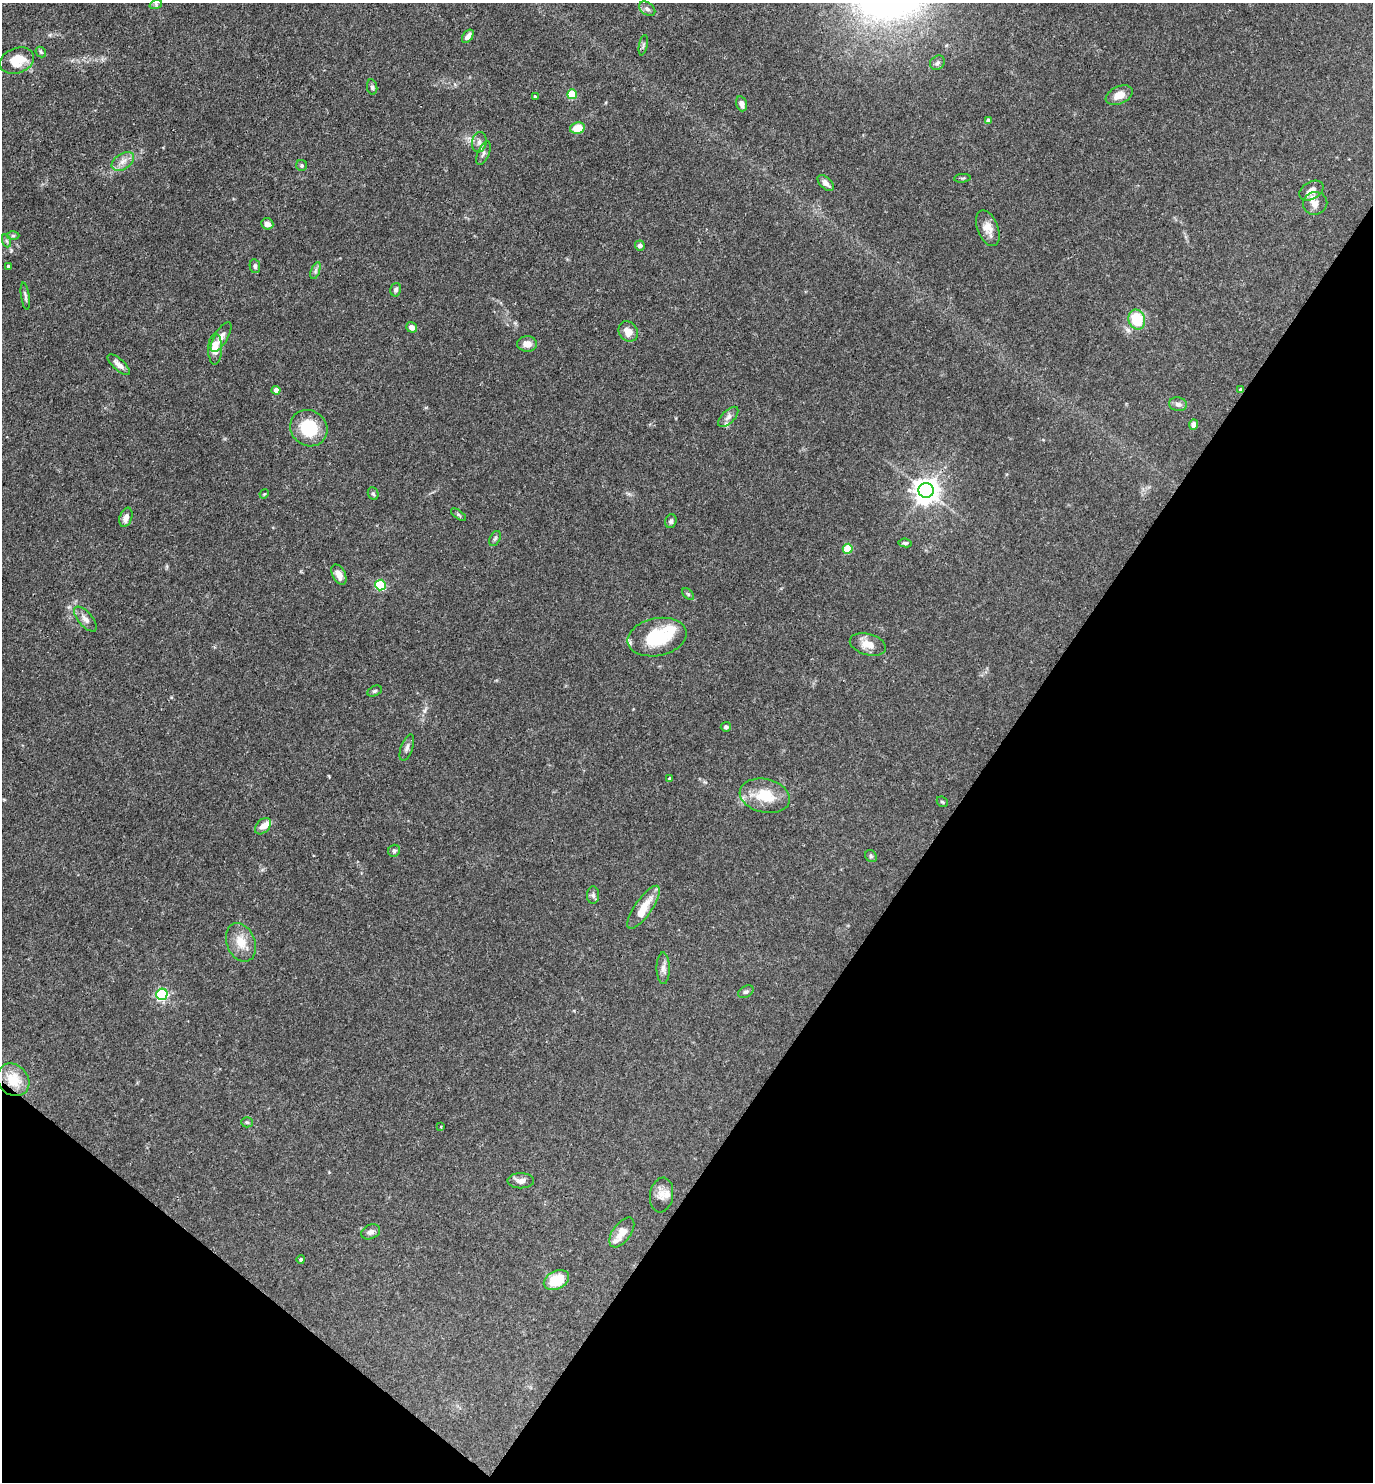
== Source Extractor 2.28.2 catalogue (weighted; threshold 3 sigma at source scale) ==
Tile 15 of 4 x 4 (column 3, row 4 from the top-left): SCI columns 2891-4261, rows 1-1480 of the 5923 x 5919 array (HDU 1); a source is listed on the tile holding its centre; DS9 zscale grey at full resolution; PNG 1375 x 1484 px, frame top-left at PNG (2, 3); each listed source drawn as its Kron ellipse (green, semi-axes under 4 px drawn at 4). Shown black and unused: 33% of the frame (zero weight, under 3 of 4 exposures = <1% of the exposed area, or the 3 px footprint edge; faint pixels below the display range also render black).
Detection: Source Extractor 2.28.2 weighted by HDU 2 'WHT'; one run over the whole footprint, this tile lists its part. Background 0.112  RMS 0.0043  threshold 0.0194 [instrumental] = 3 sigma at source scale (4.5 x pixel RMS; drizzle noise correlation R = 1.50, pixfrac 1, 0.05/0.05 arcsec/px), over >= 5 px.
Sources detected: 91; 1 inside a brighter object's white glare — neither listed nor drawn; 6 inside a brighter listed object's ellipse — not listed separately; the other 84 listed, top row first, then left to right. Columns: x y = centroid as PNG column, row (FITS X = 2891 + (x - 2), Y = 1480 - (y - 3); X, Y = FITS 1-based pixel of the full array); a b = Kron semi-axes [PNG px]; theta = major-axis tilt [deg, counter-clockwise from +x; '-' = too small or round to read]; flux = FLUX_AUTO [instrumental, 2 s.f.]
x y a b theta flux
156 4 6 4 18 0.66
647 9 9 6 -37 1.4
468 36 7 5 54 1.8
643 45 10 3 79 0.74
41 52 6 4 -48 0.61
17 61 17 12 21 11
937 63 8 6 43 1.3
372 87 8 5 -80 0.85
572 94 5 5 - 15
1119 95 14 8 25 4.9
535 97 3 3 - 0.67
742 104 8 5 -73 2.3
988 120 4 4 - 2
577 128 7 5 12 7.5
479 142 10 7 82 2
483 153 12 6 67 1.6
123 161 12 7 32 2.8
302 165 5 5 - 0.71
962 178 8 3 5 0.56
826 183 10 5 -45 2
1311 191 13 8 30 3.3
1315 203 12 11 - 3.4
267 224 6 5 - 1.9
988 228 19 10 -69 4.8
13 236 6 4 1 0.59
7 241 7 4 -70 0.65
640 246 5 5 - 1.4
8 266 3 3 - 0.48
255 266 7 5 -81 0.94
315 271 9 4 71 0.94
396 290 7 5 77 1.1
25 296 14 4 -81 1.1
1137 319 10 8 -70 16
412 327 6 5 - 2.2
628 331 11 9 -50 4
221 337 17 6 59 2.9
527 344 10 8 -1 3.1
215 349 15 7 89 6.3
119 365 14 5 -42 2.4
1240 389 3 3 - 0.52
276 390 4 4 - 3.4
1178 404 9 6 -10 1.5
728 417 13 6 45 1.9
1193 425 5 4 - 2
309 428 19 17 -38 19
926 490 7 7 - 430
264 494 5 4 - 0.44
373 494 7 5 -67 0.72
458 515 9 4 -35 0.66
126 517 10 6 71 2.2
671 521 7 5 71 0.96
495 538 8 5 62 0.85
905 543 7 4 -6 0.84
848 549 5 5 - 18
339 575 11 6 -62 3.1
381 585 5 5 - 31
688 594 7 4 -44 0.67
85 619 15 7 -49 2.4
657 637 30 19 11 22
868 644 18 10 -16 5.3
375 691 7 5 26 0.75
726 727 5 5 - 0.99
407 748 14 6 70 1.6
669 778 4 3 - 0.54
765 796 25 17 -13 12
942 802 6 4 -42 0.56
263 826 9 6 47 3.4
394 851 6 5 - 0.81
871 856 6 5 - 0.82
593 895 9 6 -89 1.1
644 907 25 8 55 7.9
241 942 20 14 -68 7
663 968 16 6 -90 2.3
746 992 8 5 30 1.1
162 994 6 5 - 64
13 1080 17 15 -46 10
247 1122 5 5 - 0.62
441 1127 3 3 - 0.39
521 1181 13 7 0 2.7
662 1195 17 11 81 4.2
371 1232 10 7 27 1.7
622 1232 17 9 54 4.5
301 1259 4 4 - 0.71
556 1280 13 9 27 11
Overlapping masked pixels (flux is a lower limit): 1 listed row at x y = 1240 389